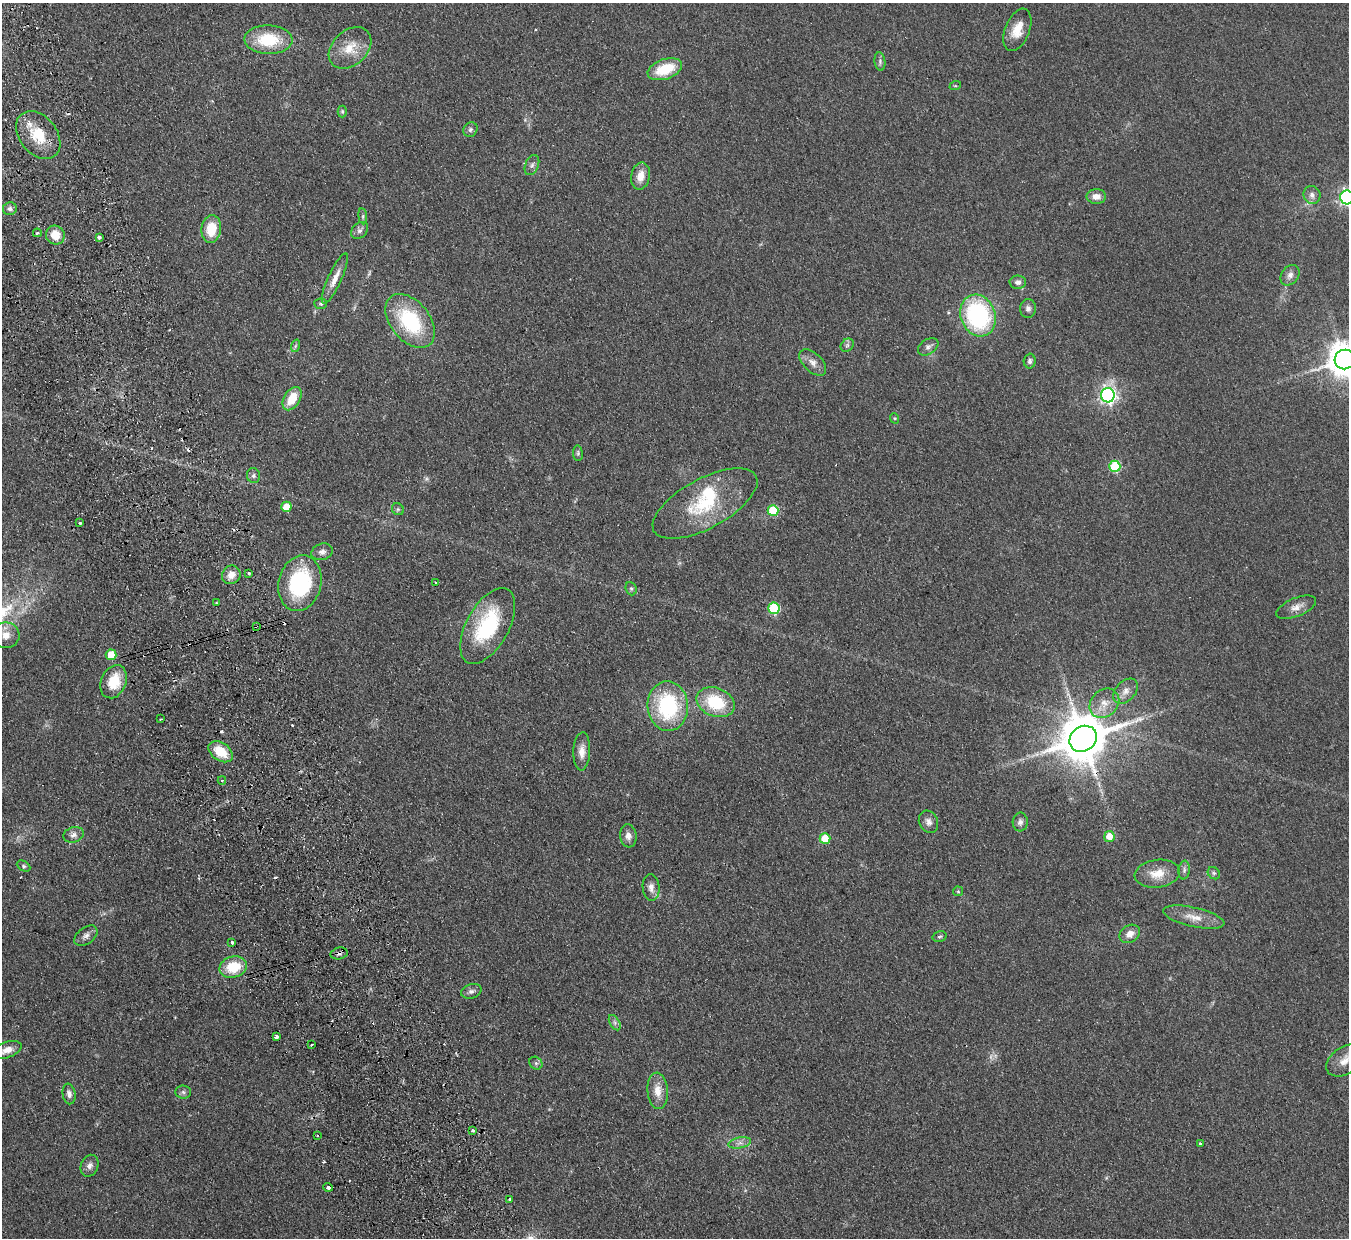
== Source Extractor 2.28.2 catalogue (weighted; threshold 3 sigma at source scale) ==
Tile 11 of 4 x 4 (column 3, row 3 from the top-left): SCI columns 2749-4095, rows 1535-2770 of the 5497 x 5414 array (HDU 1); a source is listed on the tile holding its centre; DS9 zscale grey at full resolution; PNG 1351 x 1240 px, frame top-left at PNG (2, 3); each listed source drawn as its Kron ellipse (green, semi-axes under 4 px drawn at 4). Shown black and unused: <1% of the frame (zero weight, under 2 of 3 exposures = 3% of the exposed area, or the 3 px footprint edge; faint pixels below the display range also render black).
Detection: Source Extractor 2.28.2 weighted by HDU 2 'WHT'; one run over the whole footprint, this tile lists its part. Background 0.0736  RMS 0.0095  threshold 0.0427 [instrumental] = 3 sigma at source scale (4.5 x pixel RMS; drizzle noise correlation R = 1.50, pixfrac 1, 0.05/0.05 arcsec/px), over >= 5 px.
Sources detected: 120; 1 too faint to see at this stretch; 13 cosmic-ray / hot-pixel residue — neither listed nor drawn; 2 inside a brighter listed object's ellipse — not listed separately; the other 104 listed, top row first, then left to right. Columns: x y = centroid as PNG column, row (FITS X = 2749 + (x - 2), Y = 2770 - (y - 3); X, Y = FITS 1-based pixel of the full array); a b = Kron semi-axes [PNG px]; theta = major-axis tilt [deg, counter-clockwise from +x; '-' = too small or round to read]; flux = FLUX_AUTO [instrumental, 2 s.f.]
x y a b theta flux
1017 30 22 12 68 16
268 40 24 14 -2 40
350 48 24 17 43 21
880 62 9 5 -82 2.4
665 69 18 10 19 30
955 86 6 3 17 1
342 111 6 4 -90 1.6
470 130 8 6 48 2.5
38 135 27 18 -51 30
532 165 10 6 66 3.3
641 176 13 9 79 11
1312 195 9 8 - 4.5
1096 196 10 7 -1 6.9
1347 197 7 6 - 290
10 209 7 6 - 2.9
363 216 8 4 -83 1.6
211 229 14 9 83 23
360 230 10 7 43 3.6
37 233 4 3 - 1.7
55 235 9 9 - 15
99 237 3 3 - 7
1290 275 11 8 54 4.8
335 279 27 6 65 11
1018 282 8 6 -2 3.9
321 304 6 5 - 1.7
1028 308 9 8 - 3.4
978 316 21 17 -69 120
410 321 31 19 -51 72
847 345 7 6 - 2.1
295 346 6 4 71 1.4
928 347 11 7 33 3.8
1345 359 10 9 - 1900
1030 361 7 6 - 2.4
813 362 16 9 -44 6.9
1108 395 7 7 - 300
292 399 12 8 59 20
894 418 5 3 - 0.96
578 453 8 5 -84 1.7
1115 466 5 5 - 61
253 476 7 6 - 2.6
705 504 58 24 29 61
286 507 5 5 - 15
398 509 6 5 - 1.8
773 510 5 5 - 45
80 523 3 3 - 2.7
322 552 11 8 19 4.5
249 573 3 3 - 2.5
231 575 10 8 45 8.5
300 583 28 21 76 93
435 583 3 2 - 1
631 589 7 5 -69 1.8
217 603 3 2 - 0.91
1296 607 21 9 22 7.9
774 608 6 5 - 66
256 626 3 2 - 1.2
488 626 42 21 61 76
6 635 14 13 - 12
111 655 5 5 - 18
114 682 17 12 68 25
1126 691 14 10 46 7.2
716 702 20 14 -22 45
1104 703 16 13 44 13
668 706 25 20 -86 88
161 719 3 2 - 1.4
1083 739 14 12 34 4600
582 751 19 8 87 8.7
221 752 13 9 -35 23
222 780 4 4 - 1.9
928 822 11 9 -65 4.9
1020 822 9 7 84 3.7
73 835 10 7 17 4.3
628 836 11 8 -82 5.5
1109 836 5 5 - 14
825 838 5 5 - 21
24 866 7 5 -27 1.7
1184 870 9 5 83 2.7
1214 873 7 5 -45 1.9
1157 874 23 14 7 16
651 888 13 8 -84 6.1
958 891 5 5 - 1.2
1194 917 31 9 -13 14
1130 934 11 8 33 7.4
86 936 13 8 36 4.8
939 937 7 5 16 1.7
232 943 3 3 - 3.4
339 953 8 6 13 3
233 967 14 10 15 29
471 991 10 7 16 3.5
615 1023 8 5 -60 2.3
276 1037 4 3 - 8.5
311 1045 3 2 - 1.1
7 1050 15 8 19 7.3
1345 1060 21 13 34 12
536 1063 7 6 - 2.1
658 1091 18 10 -85 11
183 1092 8 6 -5 2.5
69 1094 10 6 -81 4.3
473 1131 4 4 - 2.7
317 1135 3 2 - 1.2
740 1143 11 5 11 4.1
1200 1143 3 3 - 4.1
90 1166 11 8 69 4.4
328 1187 5 3 - 7.8
510 1199 3 3 - 5.1
Overlapping masked pixels (flux is a lower limit): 3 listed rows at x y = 256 626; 1083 739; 339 953
Isophote crosses this tile's border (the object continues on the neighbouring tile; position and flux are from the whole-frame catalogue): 3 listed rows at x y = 1347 197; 1345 359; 1345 1060